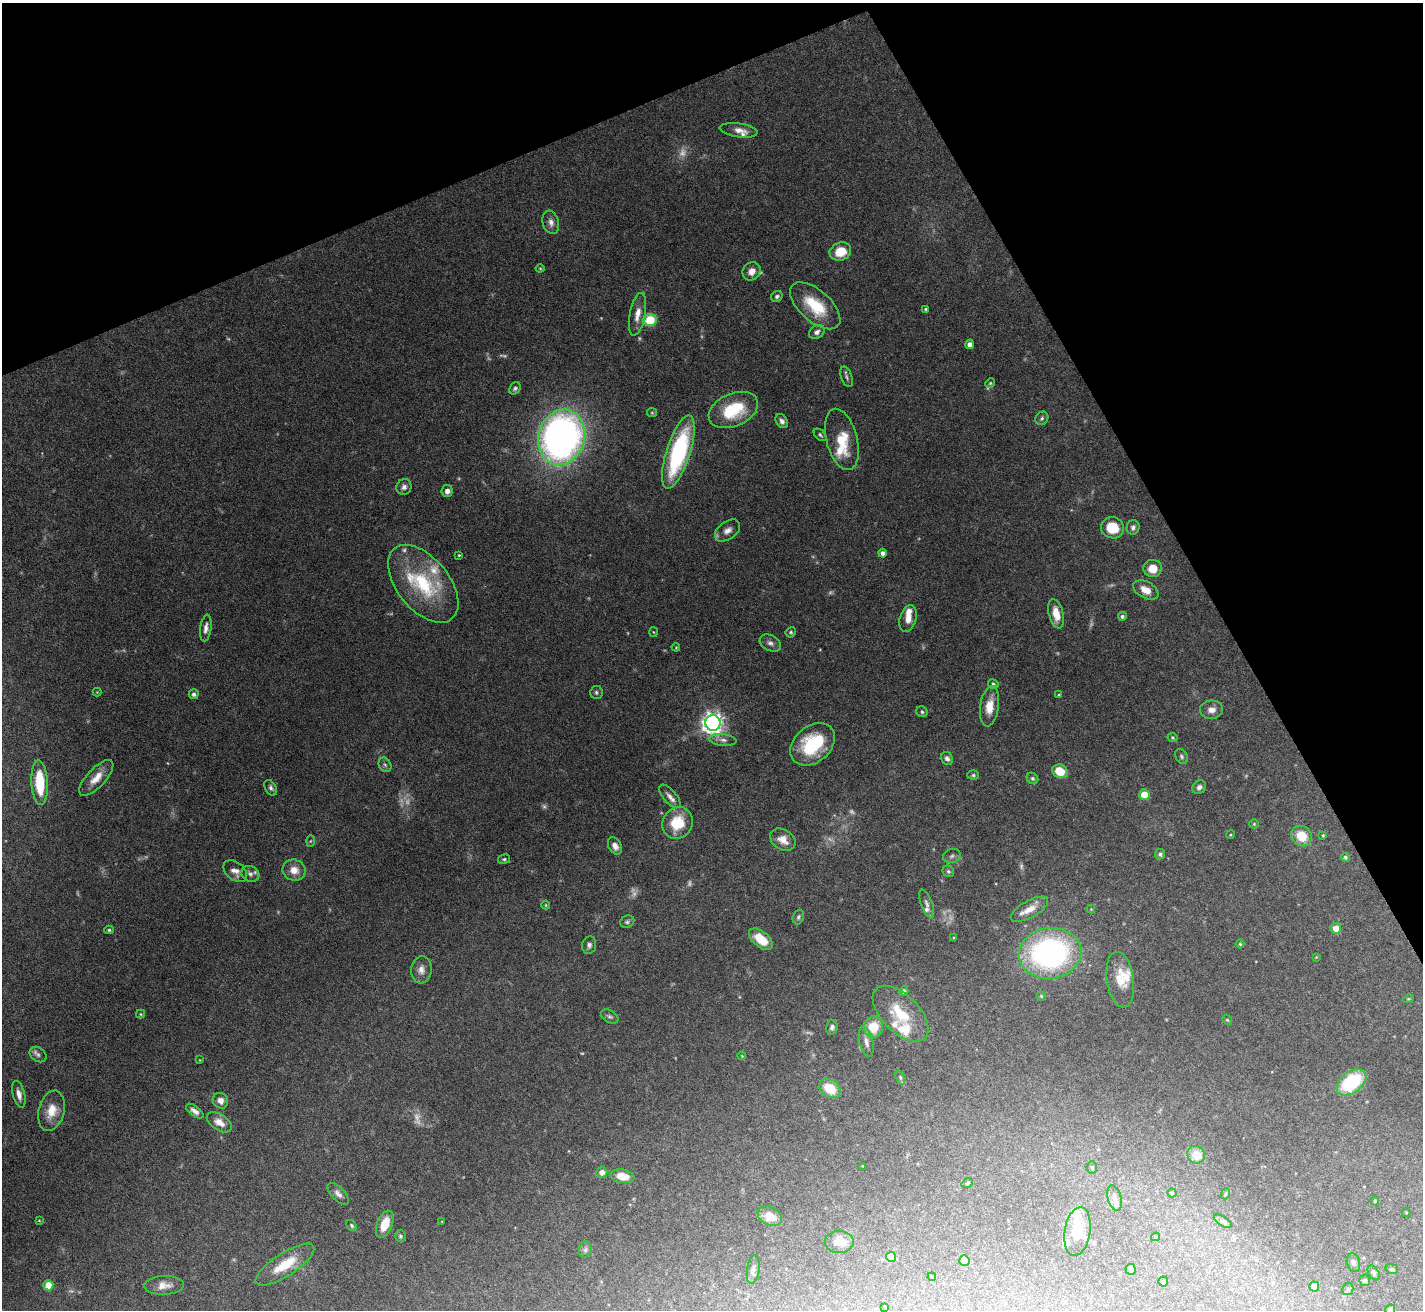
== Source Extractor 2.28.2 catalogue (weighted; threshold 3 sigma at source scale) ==
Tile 3 of 4 x 4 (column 3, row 1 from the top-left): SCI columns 2841-4261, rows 4077-5384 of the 5681 x 5671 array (HDU 1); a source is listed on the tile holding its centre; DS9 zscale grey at full resolution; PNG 1425 x 1312 px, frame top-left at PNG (2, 3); each listed source drawn as its Kron ellipse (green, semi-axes under 4 px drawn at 4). Shown black and unused: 23% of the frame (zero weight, under 5 of 10 exposures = <1% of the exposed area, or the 3 px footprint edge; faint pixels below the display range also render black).
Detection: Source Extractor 2.28.2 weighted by HDU 2 'WHT'; one run over the whole footprint, this tile lists its part. Background 0.0804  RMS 0.0025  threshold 0.0104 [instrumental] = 3 sigma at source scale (4.09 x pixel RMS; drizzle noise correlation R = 1.36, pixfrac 0.8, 0.05/0.05 arcsec/px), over >= 5 px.
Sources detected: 199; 25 too faint to see at this stretch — neither listed nor drawn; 16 inside a brighter listed object's ellipse — not listed separately; the other 158 listed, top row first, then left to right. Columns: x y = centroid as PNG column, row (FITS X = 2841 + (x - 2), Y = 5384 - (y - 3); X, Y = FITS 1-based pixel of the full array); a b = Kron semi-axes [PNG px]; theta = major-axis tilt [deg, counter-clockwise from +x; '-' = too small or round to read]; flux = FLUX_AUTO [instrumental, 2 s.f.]
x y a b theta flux
739 130 19 7 -8 1.8
551 222 12 8 -73 1.4
840 251 11 9 20 5.5
540 268 4 4 - 0.24
752 271 10 8 48 2
777 296 6 5 - 0.58
815 306 30 15 -42 9.5
926 309 4 3 - 0.41
637 314 21 7 79 2.9
650 320 6 6 - 8.5
817 332 8 6 33 1
970 344 5 4 - 1.6
847 377 11 5 -72 0.64
990 383 5 4 - 0.3
515 388 7 5 52 0.55
733 410 26 16 23 13
652 413 5 4 - 0.27
1042 418 7 6 - 0.55
782 421 7 5 -60 0.86
820 435 7 4 -43 0.45
561 437 28 23 75 130
842 439 31 15 -75 7.1
678 452 38 12 72 31
404 487 8 7 - 0.97
447 491 6 5 - 1.1
1133 527 7 6 - 0.87
1112 528 11 10 - 6.2
728 531 14 8 37 1.6
883 553 4 4 - 1
459 555 3 3 - 0.23
1153 568 9 8 - 4.1
423 584 45 26 -51 18
1146 590 13 8 -27 2.8
1056 614 15 7 -76 3.4
1122 616 4 4 - 0.52
908 619 14 8 72 2.3
206 628 13 5 82 1.3
653 632 5 3 - 0.2
791 632 5 5 - 0.37
770 643 11 7 -28 1
676 647 4 4 - 0.21
993 684 5 4 - 0.43
97 692 4 4 - 0.2
596 692 6 6 - 0.5
194 694 5 5 - 0.75
1059 695 3 3 - 0.31
990 706 20 9 81 3.8
1212 710 11 9 7 1.8
922 712 6 5 - 0.49
713 723 8 7 - 160
1173 737 5 4 - 0.33
723 740 13 6 -6 1.2
813 744 25 18 40 14
1181 756 8 5 -60 0.53
947 758 7 5 -57 0.8
385 765 8 6 -61 0.56
1060 771 8 6 -27 5.8
973 775 6 5 - 0.38
96 778 23 9 47 3.4
1032 778 6 5 - 0.44
40 783 22 8 -87 9.6
1199 787 7 6 - 0.88
271 788 8 5 -60 0.68
1144 795 5 5 - 5.1
670 796 14 6 -49 1.2
678 823 16 15 - 8
1254 824 5 4 - 0.25
1230 835 4 3 - 0.23
1323 835 3 3 - 0.21
1302 836 11 9 -40 4.7
783 840 13 10 -32 2.4
310 841 5 3 - 0.23
615 846 9 6 -63 1.5
1160 854 5 5 - 0.52
952 856 9 6 18 0.73
1345 857 4 4 - 0.38
504 859 6 5 - 0.41
294 870 11 10 - 2.7
235 871 13 9 -39 1.6
948 871 6 5 - 0.45
250 874 9 7 -26 0.91
927 903 14 6 -70 1
546 905 4 4 - 0.22
1029 909 21 8 29 2.6
1091 909 4 4 - 0.2
798 917 7 5 70 0.5
627 922 7 6 - 0.52
1336 928 5 5 - 2.4
109 930 4 4 - 0.36
954 938 4 3 - 0.25
761 939 14 7 -38 5.1
1240 944 4 4 - 0.3
589 945 9 7 81 0.79
1050 953 31 25 7 52
1316 957 4 4 - 0.19
421 970 14 10 83 1.7
1120 980 28 13 -81 4.8
904 991 5 4 - 0.83
1041 996 4 4 - 0.27
1408 999 5 3 - 0.23
140 1014 4 4 - 0.23
901 1014 35 18 -45 8.6
610 1016 9 6 -30 0.63
1227 1020 5 4 - 0.3
832 1027 7 6 - 0.77
873 1027 10 10 - 5
866 1042 15 6 -77 1.3
38 1054 9 7 -36 0.83
742 1056 4 3 - 0.16
200 1060 4 2 - 0.16
900 1078 7 4 -71 0.38
1351 1082 17 10 37 16
830 1088 11 8 -35 5.7
19 1094 14 6 -75 1.5
220 1101 8 7 - 1.5
51 1111 20 12 75 4.3
195 1111 10 5 -36 1.1
219 1122 14 8 -33 2.5
1196 1155 9 8 - 3.8
863 1166 3 3 - 0.19
1092 1167 6 5 - 0.36
602 1172 5 5 - 1.3
622 1176 12 6 -9 3.7
967 1183 6 4 33 0.28
1172 1193 4 4 - 0.28
338 1194 13 6 -46 1.2
1225 1194 5 3 - 0.2
1115 1198 13 6 -77 1.1
1375 1201 4 4 - 0.29
1406 1212 4 4 - 0.28
770 1216 13 9 -29 3.5
39 1220 4 4 - 0.21
1223 1221 10 4 -33 0.5
442 1222 4 2 - 0.15
385 1224 14 7 68 4.6
352 1225 6 4 -52 0.38
1077 1232 24 13 80 6
400 1236 6 5 - 0.5
1156 1237 4 4 - 0.27
839 1242 14 11 0 2.2
585 1250 8 6 75 0.69
891 1257 5 5 - 6.9
964 1261 5 5 - 3.4
1353 1263 9 6 -72 0.76
285 1265 34 11 33 7.3
753 1269 14 6 81 0.9
1131 1269 5 5 - 0.79
1392 1269 6 4 -20 0.33
1374 1273 8 5 -59 0.48
932 1277 4 3 - 0.19
1365 1280 5 5 - 0.44
1163 1281 5 5 - 0.5
48 1285 5 5 - 4.4
164 1285 19 9 2 2.3
1314 1286 5 5 - 3.2
1348 1289 6 5 - 0.42
885 1307 3 3 - 0.16
1390 1309 5 4 - 0.72
Isophote crosses this tile's border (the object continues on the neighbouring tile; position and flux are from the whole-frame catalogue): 1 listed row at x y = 1390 1309